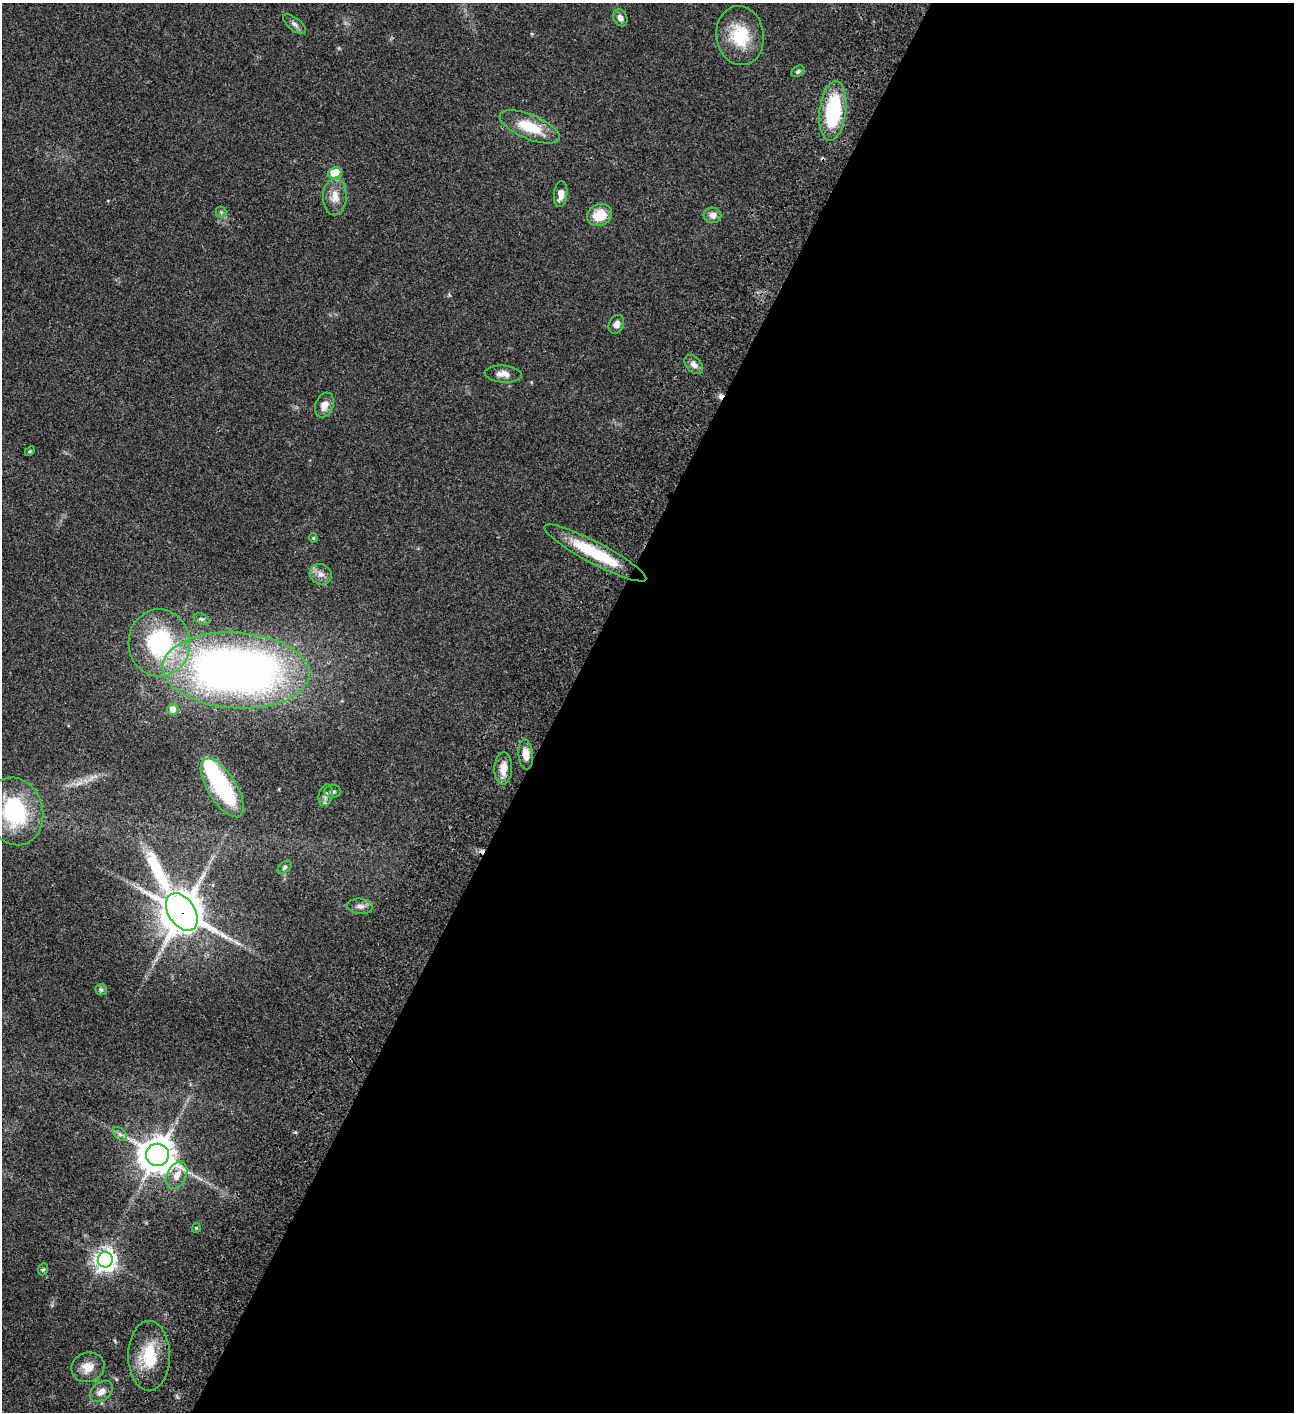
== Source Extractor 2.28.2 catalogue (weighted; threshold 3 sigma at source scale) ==
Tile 12 of 4 x 4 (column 4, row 3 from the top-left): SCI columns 4382-5673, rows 1613-3022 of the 6049 x 6047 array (HDU 1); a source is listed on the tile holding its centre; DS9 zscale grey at full resolution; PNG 1296 x 1414 px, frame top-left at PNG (2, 3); each listed source drawn as its Kron ellipse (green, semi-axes under 4 px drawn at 4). Shown black and unused: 57% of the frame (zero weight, under 3 of 4 exposures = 13% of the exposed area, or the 3 px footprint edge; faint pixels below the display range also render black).
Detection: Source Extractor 2.28.2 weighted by HDU 2 'WHT'; one run over the whole footprint, this tile lists its part. Background 0.0655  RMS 0.0059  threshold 0.0266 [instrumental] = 3 sigma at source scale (4.5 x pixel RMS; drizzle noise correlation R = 1.50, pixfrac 1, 0.05/0.05 arcsec/px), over >= 5 px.
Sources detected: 45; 1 inside a brighter object's white glare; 1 cosmic-ray / hot-pixel residue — neither listed nor drawn; the other 43 listed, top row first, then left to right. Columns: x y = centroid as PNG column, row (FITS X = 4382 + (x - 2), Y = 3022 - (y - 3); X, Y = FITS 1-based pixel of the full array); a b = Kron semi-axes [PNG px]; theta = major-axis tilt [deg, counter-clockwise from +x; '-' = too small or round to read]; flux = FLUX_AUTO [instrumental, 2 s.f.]
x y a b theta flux
620 18 9 6 -63 2.7
294 24 14 6 -38 2.2
740 36 29 23 -82 24
798 71 7 5 32 1.2
833 111 30 13 83 44
530 127 32 12 -22 18
335 173 7 5 22 18
561 194 13 6 84 4.1
335 197 18 12 88 7.1
221 212 5 5 - 0.95
600 215 13 10 22 12
713 215 9 7 -11 3.6
616 324 10 7 65 3
694 364 11 7 -46 3.1
503 374 18 8 -4 4.7
324 405 13 9 69 4.9
30 451 6 3 45 0.63
313 538 4 4 - 0.59
595 553 57 10 -28 29
321 574 11 10 - 3.8
202 619 8 5 -25 1.2
159 643 33 31 -87 65
236 670 73 38 -4 420
173 709 5 5 - 5.8
526 754 15 7 -85 6.1
503 768 16 9 87 6.2
222 788 33 14 -58 52
333 792 8 6 4 1.3
326 795 11 7 75 2.3
15 811 34 28 -74 55
285 867 8 5 42 1.3
360 906 13 7 -5 3.2
182 912 21 13 -57 1900
101 990 6 5 - 1.1
120 1134 8 5 -45 1.5
157 1155 11 11 - 1200
177 1175 14 9 65 5.1
196 1228 5 4 - 0.59
105 1260 8 7 - 410
43 1269 6 5 - 0.86
149 1356 35 21 -90 23
88 1367 17 14 18 8
101 1391 13 8 39 4.2
Overlapping masked pixels (flux is a lower limit): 3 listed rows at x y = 530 127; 182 912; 157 1155